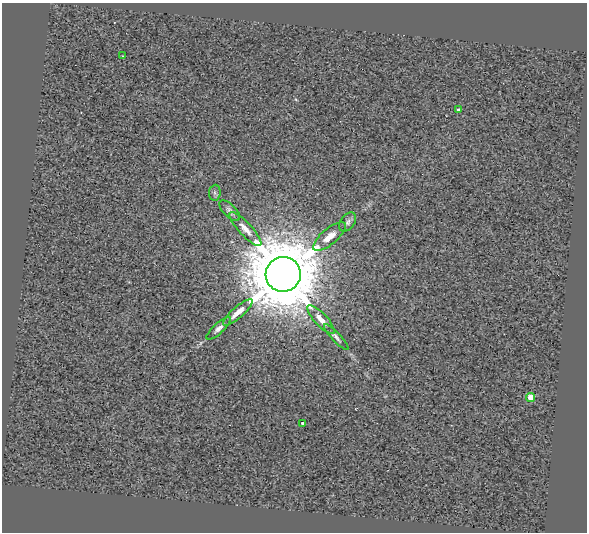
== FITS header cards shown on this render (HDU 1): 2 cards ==
NAXIS1  =                  585
NAXIS2  =                  530

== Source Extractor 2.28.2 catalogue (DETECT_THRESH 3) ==
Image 585 x 530 px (HDU 1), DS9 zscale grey, 1 PNG px = 1 image px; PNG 589 x 534 px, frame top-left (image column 1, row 530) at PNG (2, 3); each listed source drawn as its Kron ellipse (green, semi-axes under 4 px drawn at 4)
Background 0.496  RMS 2.5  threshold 7.62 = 3 sigma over >= 5 px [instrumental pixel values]
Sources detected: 14; all 14 listed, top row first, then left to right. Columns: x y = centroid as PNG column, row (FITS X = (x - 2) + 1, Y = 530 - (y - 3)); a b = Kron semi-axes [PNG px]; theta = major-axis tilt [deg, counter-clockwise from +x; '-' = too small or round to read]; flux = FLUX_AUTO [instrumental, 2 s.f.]
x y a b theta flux
123 56 3 2 - 1.5e+02
458 110 4 3 - 5.5e+02
215 193 8 5 84 4.2e+02
230 211 13 6 -45 6.9e+02
347 222 11 7 51 6.0e+02
245 229 22 6 -47 1.6e+03
329 236 20 8 39 1.9e+03
283 274 17 17 - 2.2e+06
238 312 19 5 41 1.7e+03
321 320 19 6 -47 1.6e+03
219 328 16 5 42 8.0e+02
336 337 17 4 -47 6.5e+02
531 397 4 4 - 4.4e+03
302 423 3 3 - 3.3e+02